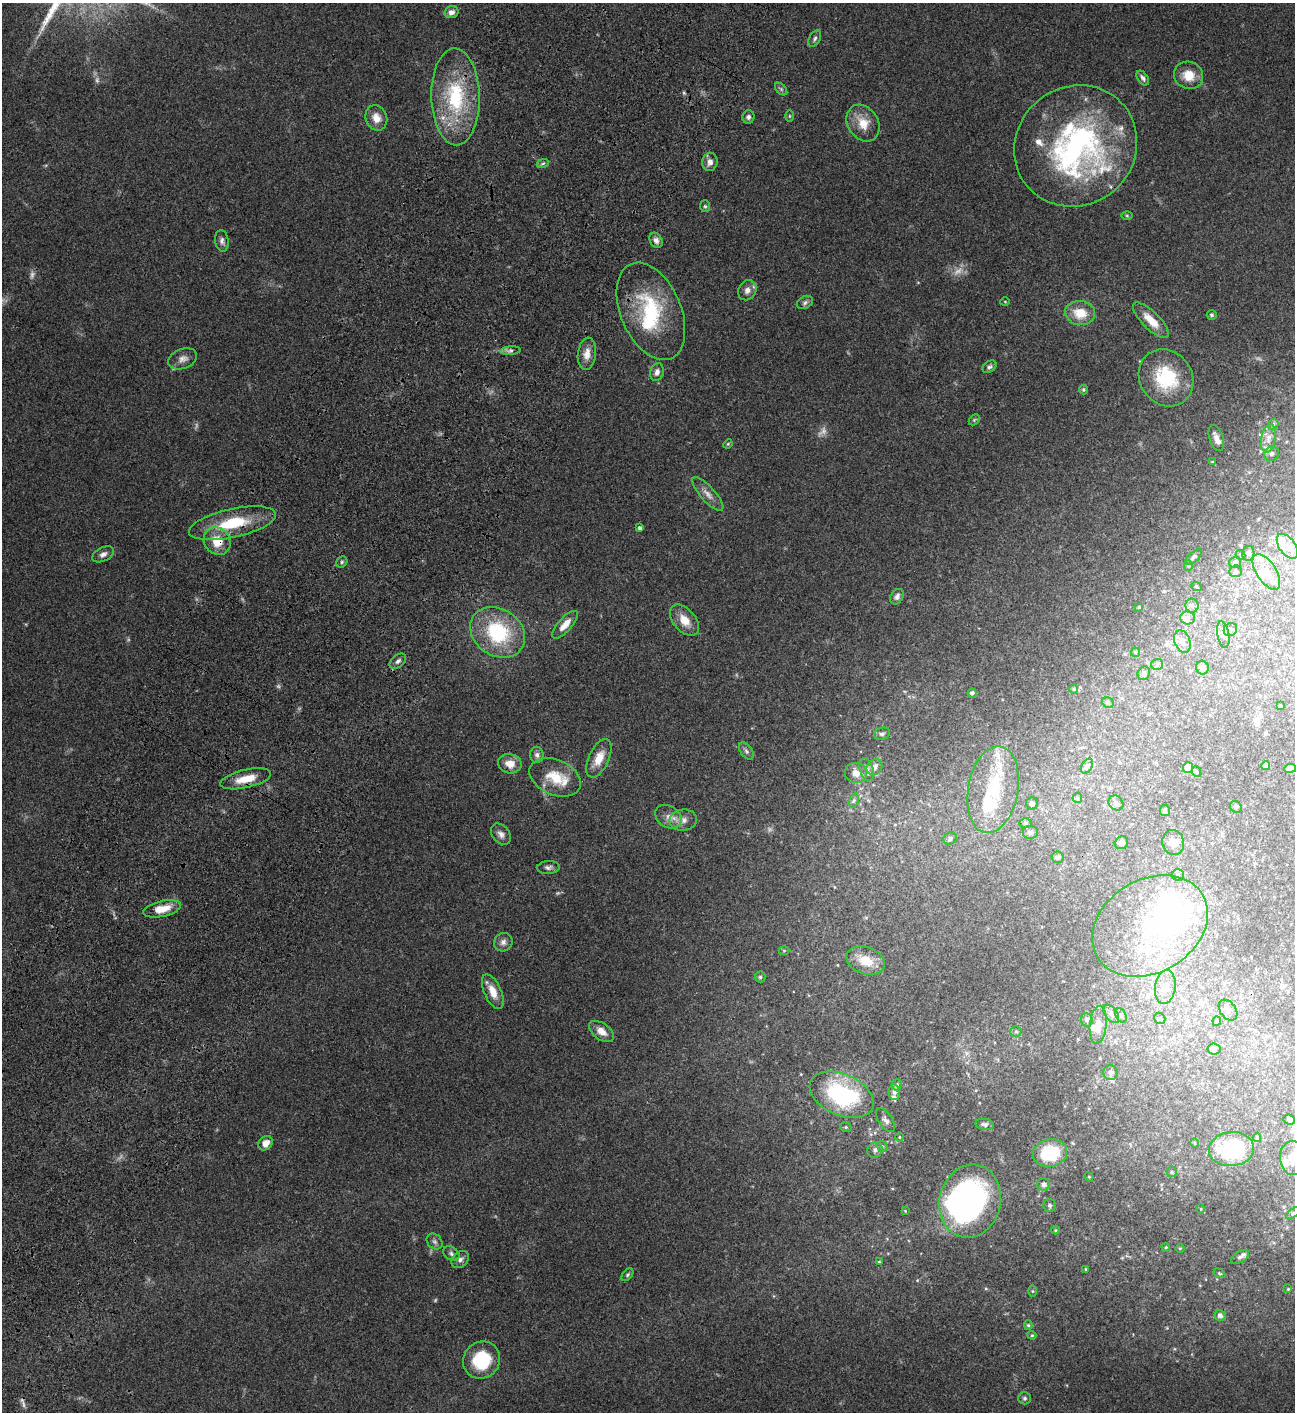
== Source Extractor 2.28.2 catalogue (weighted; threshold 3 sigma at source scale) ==
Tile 7 of 4 x 4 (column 3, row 2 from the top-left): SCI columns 3090-4382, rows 3023-4432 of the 6050 x 6047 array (HDU 1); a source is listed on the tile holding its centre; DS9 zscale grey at full resolution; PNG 1297 x 1414 px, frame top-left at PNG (2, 3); each listed source drawn as its Kron ellipse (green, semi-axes under 4 px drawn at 4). Shown black and unused: <1% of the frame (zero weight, under 3 of 4 exposures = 13% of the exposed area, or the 3 px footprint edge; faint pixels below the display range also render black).
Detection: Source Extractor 2.28.2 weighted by HDU 2 'WHT'; one run over the whole footprint, this tile lists its part. Background 0.0649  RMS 0.0059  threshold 0.0264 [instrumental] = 3 sigma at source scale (4.5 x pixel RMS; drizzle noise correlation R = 1.50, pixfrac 1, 0.05/0.05 arcsec/px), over >= 5 px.
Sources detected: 208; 12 too faint to see at this stretch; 9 inside a brighter object's white glare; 2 cosmic-ray / hot-pixel residue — neither listed nor drawn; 19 inside a brighter listed object's ellipse — not listed separately; the other 166 listed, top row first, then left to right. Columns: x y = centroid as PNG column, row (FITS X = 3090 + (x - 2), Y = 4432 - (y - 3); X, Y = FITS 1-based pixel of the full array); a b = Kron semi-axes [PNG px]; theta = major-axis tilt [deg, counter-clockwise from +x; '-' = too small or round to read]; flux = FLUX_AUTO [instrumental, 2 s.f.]
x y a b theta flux
452 12 7 6 - 2.8
815 39 9 5 60 1.3
1189 75 15 13 -29 9.7
1143 78 8 5 -53 1.7
781 89 7 4 -46 0.96
455 97 48 24 -89 47
789 116 6 4 -90 0.56
748 117 7 6 - 1.7
376 118 13 10 -67 5.9
863 123 19 15 -57 9.9
1076 146 63 59 40 150
710 162 9 7 83 3.5
543 163 6 4 20 0.9
705 206 6 5 - 0.95
1127 216 6 4 -1 0.65
656 240 8 6 -59 2.5
222 241 11 6 -82 2.1
747 290 10 8 59 3.1
805 302 8 6 30 1.6
1005 302 5 3 - 0.45
651 311 51 30 -67 47
1080 313 15 12 -9 12
1212 315 5 5 - 1.2
1151 320 24 8 -45 9.5
510 351 10 4 5 1.6
587 354 16 9 83 5.1
183 359 15 10 21 3.9
989 367 7 5 36 1.3
657 372 9 6 75 2.8
1166 378 30 26 -54 35
1083 390 5 4 - 0.78
974 420 6 4 45 0.82
1273 424 5 4 - 0.8
1216 438 13 6 -71 3.5
1268 438 14 7 79 3.7
728 444 5 4 - 0.66
1271 454 8 7 - 1.7
1212 462 4 2 - 0.38
708 494 21 7 -48 4.3
232 523 44 14 12 26
640 528 4 3 - 1.3
217 541 14 13 - 11
1287 546 14 8 -54 4.6
1248 553 7 6 - 1.7
103 554 12 7 27 2.5
1241 555 5 4 - 0.7
1194 557 10 5 41 1.6
342 562 6 5 - 1
1235 562 6 5 - 1.4
1188 566 5 4 - 0.75
1235 571 6 5 - 1.3
1266 572 20 10 -57 6.1
1196 586 5 3 - 0.46
897 597 8 6 57 2
1192 605 7 6 - 1.5
1139 607 4 3 - 0.5
1188 618 7 6 - 1.8
684 620 18 11 -49 8.2
565 625 17 7 48 6.1
1230 630 7 6 - 1.4
498 632 29 23 -35 44
1223 634 13 6 -80 2.5
1182 641 12 7 -68 3.3
1135 652 5 4 - 0.63
398 661 9 6 39 1.8
1157 664 6 5 - 1
1202 668 7 6 - 2.8
1144 673 7 6 - 1.4
1074 689 4 4 - 0.66
972 693 4 4 - 1.7
1108 702 6 5 - 1
1280 706 4 3 - 0.59
882 734 8 6 16 1.5
746 751 10 5 -53 1.6
537 755 8 6 -88 1.8
599 758 21 10 65 8.6
510 764 12 9 -11 6.2
1266 765 4 4 - 2.3
1087 766 8 5 59 1.4
874 767 8 7 - 3.5
1188 768 5 5 - 9.9
1290 768 6 4 7 2.1
867 769 11 7 -71 2.7
1197 772 5 3 - 0.5
856 773 11 10 - 4.9
555 777 27 17 -24 15
246 779 26 9 13 10
993 790 44 25 80 34
1077 798 5 4 - 0.77
854 801 7 4 70 1.1
1032 803 6 6 - 1.9
1116 803 8 6 -42 1.8
1236 807 6 5 - 1.3
1165 810 6 5 - 1
668 817 14 10 -32 4.7
683 820 14 10 5 4.6
1026 823 6 5 - 1
1030 832 8 6 11 2
501 834 12 8 -51 2.8
950 839 7 5 28 1.7
1121 843 7 6 - 1.8
1173 843 12 10 -77 4.5
1057 857 6 5 - 1.2
548 867 11 6 3 1.9
1178 875 6 6 - 1.3
162 909 19 8 13 9.9
1150 926 61 46 31 80
503 942 10 9 - 2.7
784 951 5 3 - 0.52
866 961 20 13 -20 12
760 977 5 5 - 0.89
1165 987 17 10 82 6
493 992 19 8 -66 7.5
1228 1010 11 8 -53 2.7
1111 1014 10 6 -53 2.1
1121 1016 7 5 -64 1.1
1160 1019 6 5 - 1
1087 1020 7 6 - 1.4
1217 1021 4 4 - 0.66
1098 1025 19 8 84 5.3
601 1031 14 8 -35 5.1
1016 1031 6 5 - 1
1214 1049 6 5 - 3
1110 1073 7 7 - 2.3
896 1085 5 5 - 1.2
894 1092 8 6 -84 2
842 1095 34 20 -24 63
886 1120 14 7 -56 2.4
1289 1120 6 5 - 1.2
985 1124 9 5 -8 1.8
846 1127 6 4 -21 0.75
899 1137 5 3 - 0.5
1257 1138 4 3 - 0.7
266 1143 8 6 46 4.3
1194 1143 4 3 - 0.48
882 1146 6 5 - 1.1
1231 1149 22 17 6 36
875 1150 8 7 - 2.3
1050 1153 17 13 11 30
1292 1158 17 12 -86 8.2
1172 1172 5 5 - 0.79
1089 1177 5 3 - 0.53
1044 1184 6 6 - 2.1
970 1201 37 30 76 120
1050 1206 6 6 - 1.1
1201 1209 5 3 - 0.43
905 1211 4 3 - 0.53
1293 1213 8 4 38 0.96
1055 1230 4 3 - 0.44
434 1242 9 7 -45 1.7
1166 1247 4 3 - 0.53
1180 1248 4 3 - 0.56
451 1254 9 6 -36 1.7
1240 1257 10 5 31 1.7
460 1260 10 7 45 2.2
879 1262 4 4 - 0.54
1086 1269 3 3 - 0.54
1219 1273 6 4 -31 0.68
627 1275 7 4 50 0.89
1288 1289 4 3 - 0.42
1033 1291 6 4 90 0.65
1220 1316 6 5 - 2.2
1028 1325 5 4 - 0.76
1032 1335 4 4 - 0.72
482 1360 19 18 - 27
1025 1398 6 6 - 1.2
Overlapping masked pixels (flux is a lower limit): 2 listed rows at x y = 232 523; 217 541
Isophote crosses this tile's border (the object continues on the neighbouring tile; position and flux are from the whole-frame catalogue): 2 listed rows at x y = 1292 1158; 1293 1213